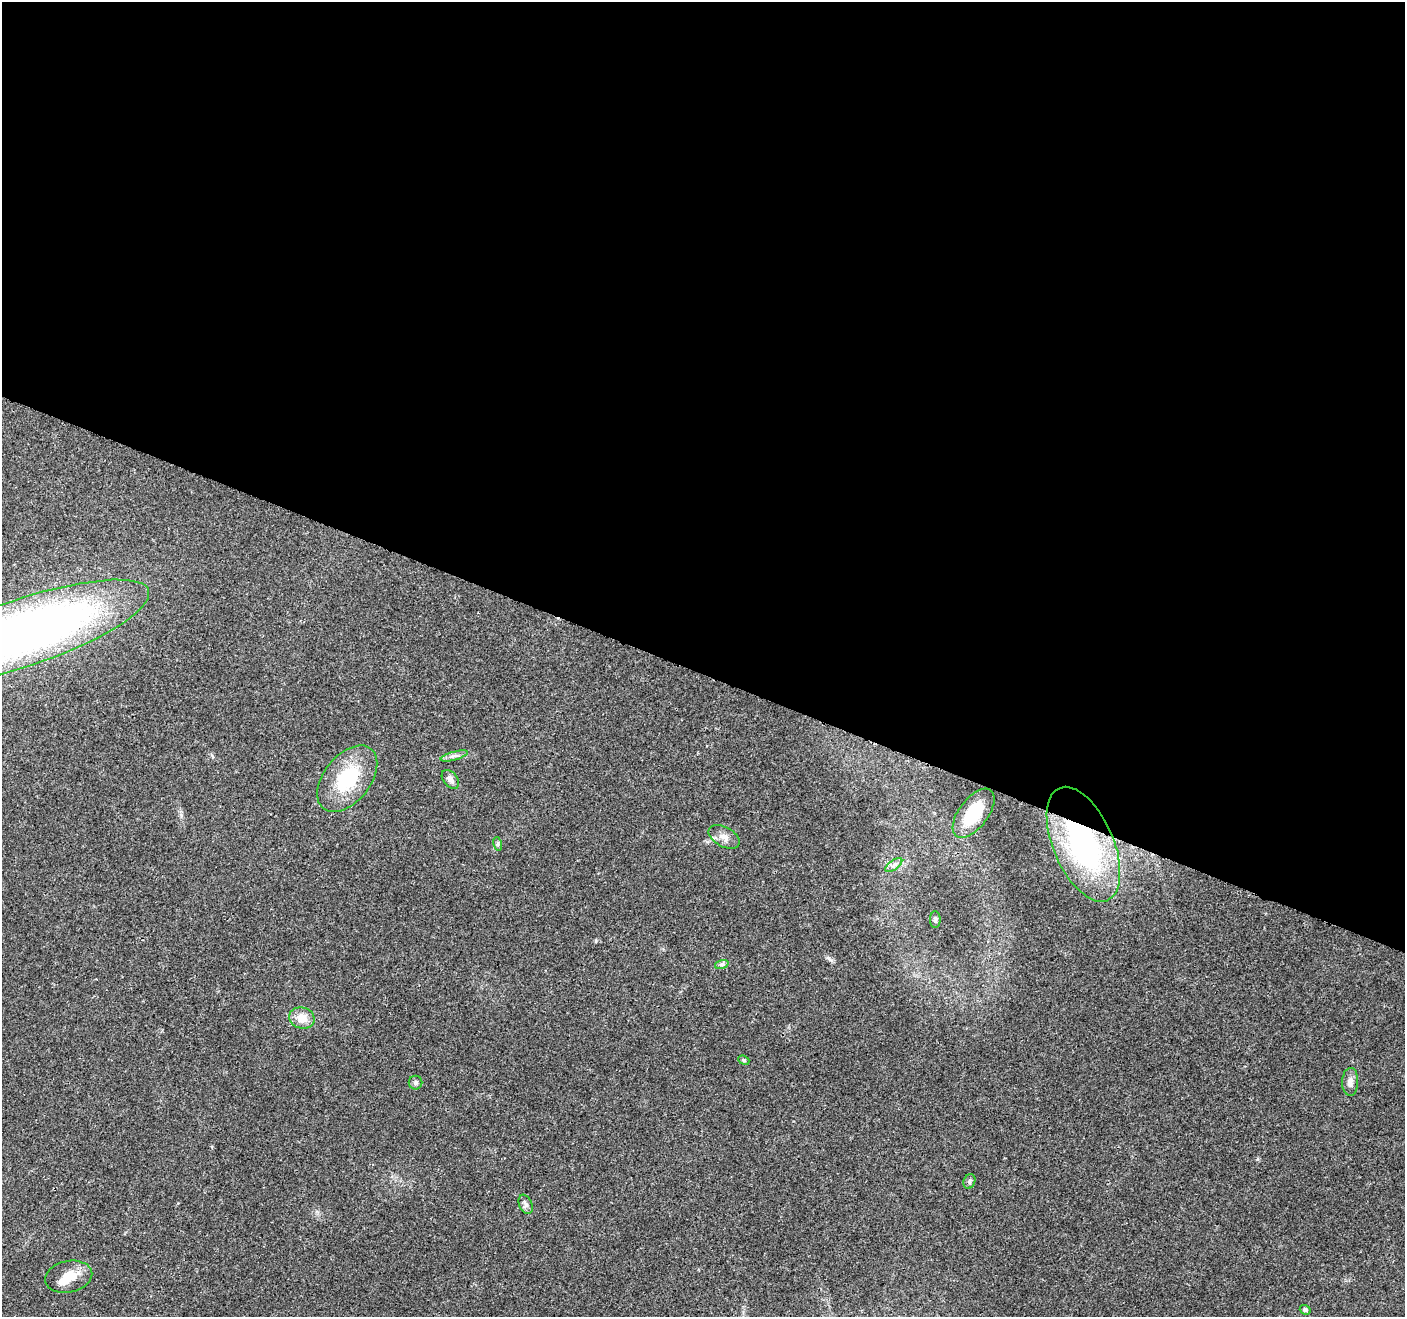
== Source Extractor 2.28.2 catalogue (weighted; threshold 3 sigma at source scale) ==
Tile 3 of 4 x 4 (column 3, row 1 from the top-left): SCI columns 2811-4213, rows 4157-5471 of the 5626 x 5747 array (HDU 1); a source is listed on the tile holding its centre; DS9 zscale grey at full resolution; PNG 1407 x 1319 px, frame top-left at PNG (2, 2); each listed source drawn as its Kron ellipse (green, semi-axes under 4 px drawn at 4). Shown black and unused: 51% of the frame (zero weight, under 3 of 4 exposures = <1% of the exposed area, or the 3 px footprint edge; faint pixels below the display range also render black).
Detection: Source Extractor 2.28.2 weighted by HDU 2 'WHT'; one run over the whole footprint, this tile lists its part. Background 0.0257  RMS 0.0032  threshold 0.0145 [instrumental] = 3 sigma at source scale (4.5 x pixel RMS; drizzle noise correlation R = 1.50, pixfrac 1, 0.0396/0.0396 arcsec/px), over >= 5 px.
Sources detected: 20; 1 inside a brighter object's white glare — neither listed nor drawn; the other 19 listed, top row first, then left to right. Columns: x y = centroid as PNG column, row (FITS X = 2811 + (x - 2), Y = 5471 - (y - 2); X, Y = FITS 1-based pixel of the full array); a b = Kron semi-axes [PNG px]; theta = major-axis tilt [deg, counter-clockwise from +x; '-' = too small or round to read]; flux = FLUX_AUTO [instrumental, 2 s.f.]
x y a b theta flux
23 633 132 33 19 280
454 756 14 4 16 1.2
347 779 38 23 51 18
450 779 11 7 -51 1.6
974 813 29 14 53 14
724 837 17 10 -29 2.5
498 844 7 4 -73 0.54
1083 844 61 30 -67 74
894 865 10 4 36 1.1
935 920 8 5 -88 0.72
722 964 7 4 18 0.66
302 1018 13 10 -14 4
744 1060 6 4 -22 0.42
1350 1082 14 8 88 1.9
415 1083 7 7 - 0.77
969 1181 7 5 68 0.72
526 1204 10 6 -66 1.1
69 1277 24 16 11 5.8
1305 1310 5 5 - 0.91
Overlapping masked pixels (flux is a lower limit): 1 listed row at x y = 1083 844
Isophote crosses this tile's border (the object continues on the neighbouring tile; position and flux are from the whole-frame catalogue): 1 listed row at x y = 23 633